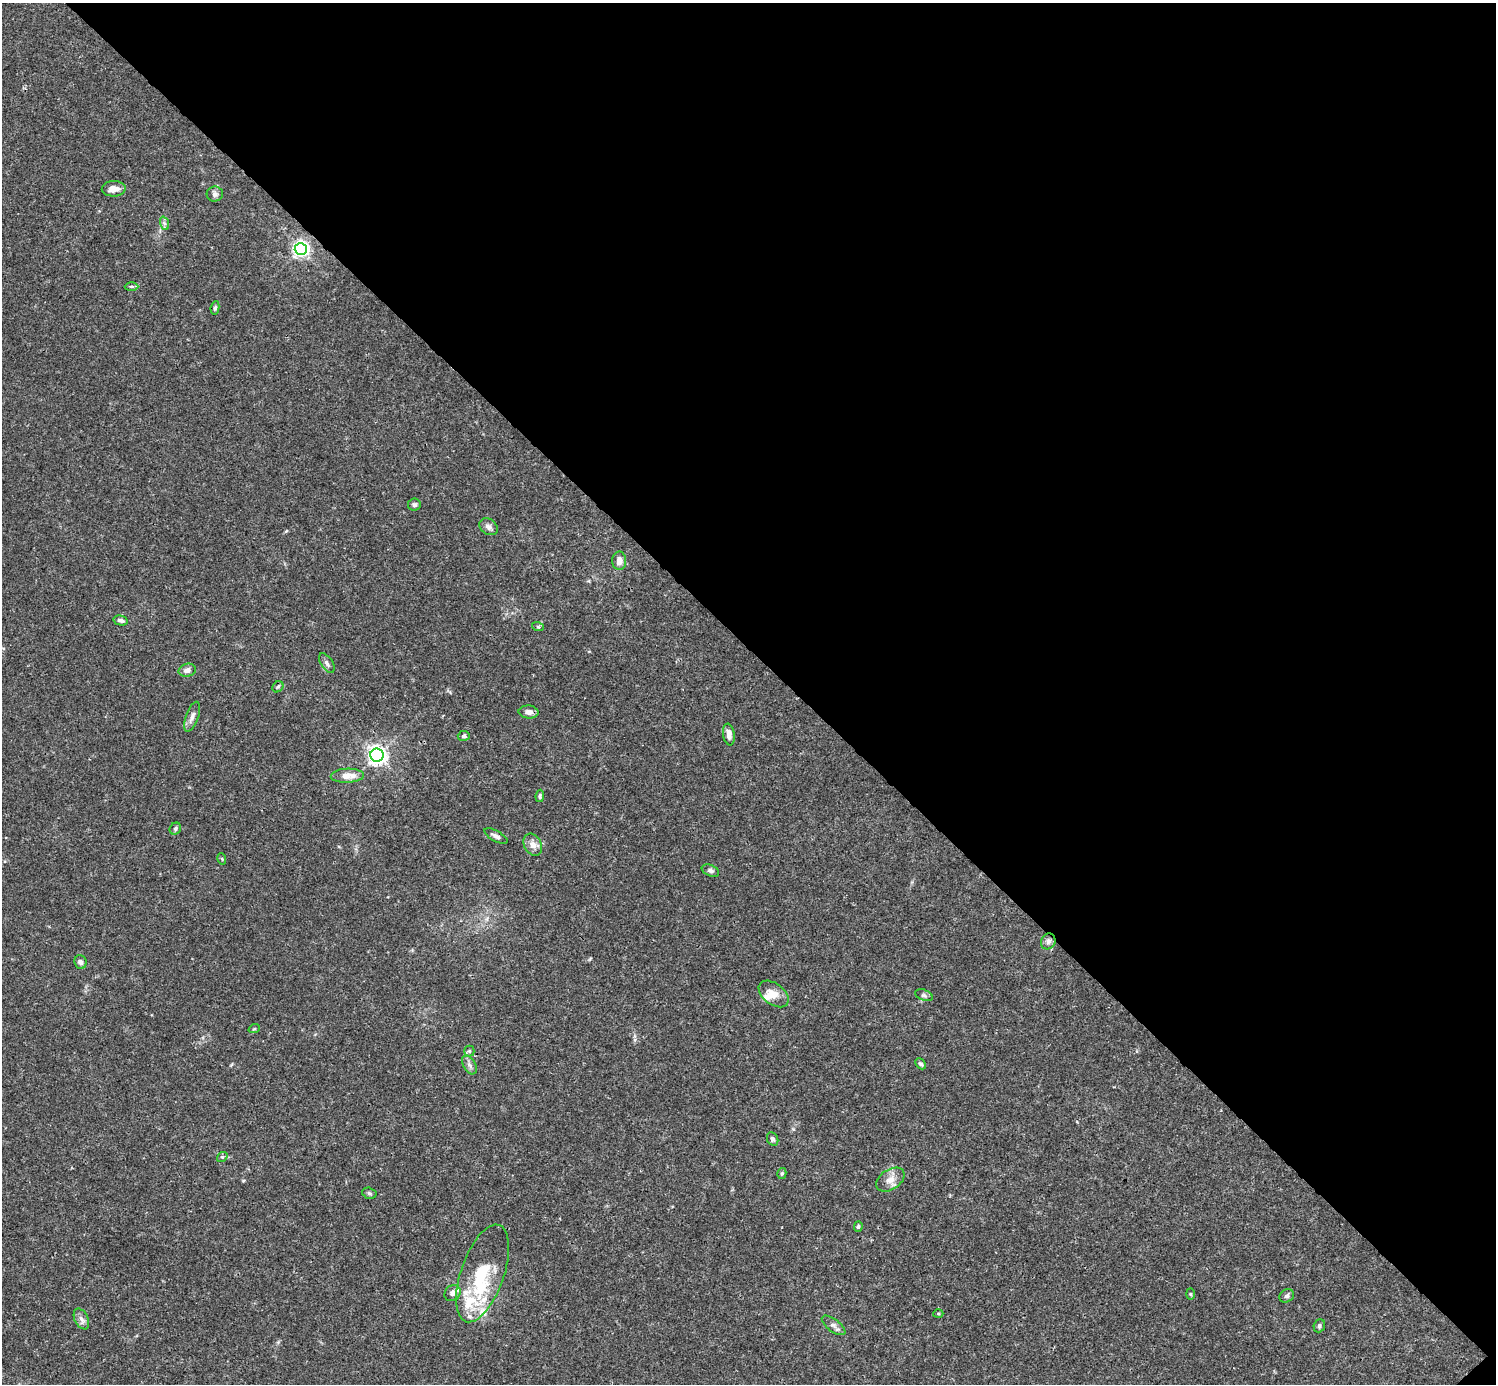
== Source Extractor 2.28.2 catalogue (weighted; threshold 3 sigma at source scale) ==
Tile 8 of 4 x 4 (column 4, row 2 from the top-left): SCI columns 4486-5979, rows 2920-4301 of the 5982 x 5981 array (HDU 1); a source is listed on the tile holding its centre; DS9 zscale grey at full resolution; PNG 1498 x 1386 px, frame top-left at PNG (2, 3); each listed source drawn as its Kron ellipse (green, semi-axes under 4 px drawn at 4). Shown black and unused: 47% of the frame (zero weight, under 3 of 4 exposures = <1% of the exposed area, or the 3 px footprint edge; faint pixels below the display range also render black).
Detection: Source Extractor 2.28.2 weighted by HDU 2 'WHT'; one run over the whole footprint, this tile lists its part. Background 0.0164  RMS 0.0022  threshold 0.00989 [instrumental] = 3 sigma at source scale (4.5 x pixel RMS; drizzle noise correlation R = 1.50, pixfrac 1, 0.05/0.05 arcsec/px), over >= 5 px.
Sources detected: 53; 1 inside a brighter object's white glare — neither listed nor drawn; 4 inside a brighter listed object's ellipse — not listed separately; the other 48 listed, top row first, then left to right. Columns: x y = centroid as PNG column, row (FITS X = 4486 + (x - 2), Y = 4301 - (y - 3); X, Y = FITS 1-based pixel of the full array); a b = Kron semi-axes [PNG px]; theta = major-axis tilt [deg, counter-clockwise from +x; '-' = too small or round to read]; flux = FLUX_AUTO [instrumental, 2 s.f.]
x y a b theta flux
114 189 12 7 2 1.9
215 194 8 7 - 0.69
164 223 7 4 -71 0.48
301 249 6 6 - 71
131 286 7 3 0 0.3
215 308 7 4 81 0.43
414 505 6 6 - 0.41
488 527 10 7 -35 0.89
619 561 9 7 -90 1.5
121 620 7 4 -13 0.73
538 627 6 4 -19 0.29
327 663 11 6 -57 0.81
187 670 9 6 13 1.1
278 687 6 5 - 0.38
529 712 10 6 -5 1.2
192 717 16 6 70 1.1
729 734 11 5 -81 1.3
464 736 6 5 - 0.47
377 755 6 6 - 96
347 776 16 7 2 2.4
540 796 6 4 81 0.37
175 829 6 5 - 0.42
496 836 13 5 -29 0.91
533 845 11 8 -60 1.4
222 859 6 3 -72 0.2
710 871 9 5 -24 0.51
1048 941 8 7 - 0.83
80 962 7 6 - 0.73
774 994 17 10 -37 2.3
924 995 9 5 -21 0.53
254 1029 6 3 18 0.22
469 1051 5 5 - 0.32
921 1064 6 4 -45 0.48
469 1065 10 6 -59 0.77
773 1139 7 5 -64 0.58
222 1157 6 4 40 0.33
782 1173 5 4 - 0.31
890 1180 15 10 34 1.9
369 1193 7 5 -15 0.38
858 1226 5 4 - 0.35
483 1273 51 21 71 12
452 1293 8 7 - 1.2
1190 1294 6 4 -88 0.22
1287 1296 8 6 33 0.51
938 1314 5 3 - 0.24
81 1319 11 6 -63 0.96
834 1325 14 6 -37 0.89
1319 1326 7 5 68 0.47